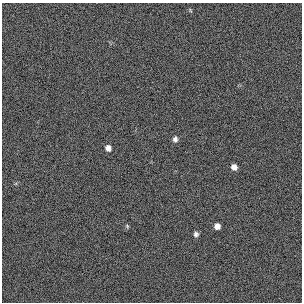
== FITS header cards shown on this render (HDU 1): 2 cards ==
NAXIS1  =                  300 / length of original image axis
NAXIS2  =                  300 / length of original image axis

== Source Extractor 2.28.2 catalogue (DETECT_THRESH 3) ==
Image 300 x 300 px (HDU 1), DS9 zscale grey, 1 PNG px = 1 image px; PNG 304 x 304 px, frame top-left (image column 1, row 300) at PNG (2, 3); no overlay
Background 384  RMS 66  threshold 199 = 3 sigma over >= 5 px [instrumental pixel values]
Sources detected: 7; all 7 listed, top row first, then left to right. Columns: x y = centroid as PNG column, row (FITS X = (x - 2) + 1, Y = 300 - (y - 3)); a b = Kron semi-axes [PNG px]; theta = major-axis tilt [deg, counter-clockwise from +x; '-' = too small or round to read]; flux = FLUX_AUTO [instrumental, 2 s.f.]
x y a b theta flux
190 10 6 4 -49 5000
175 139 8 6 -85 15000
108 148 6 6 - 25000
234 167 6 5 - 26000
127 226 6 3 -46 5200
217 226 5 5 - 25000
196 234 6 6 - 13000